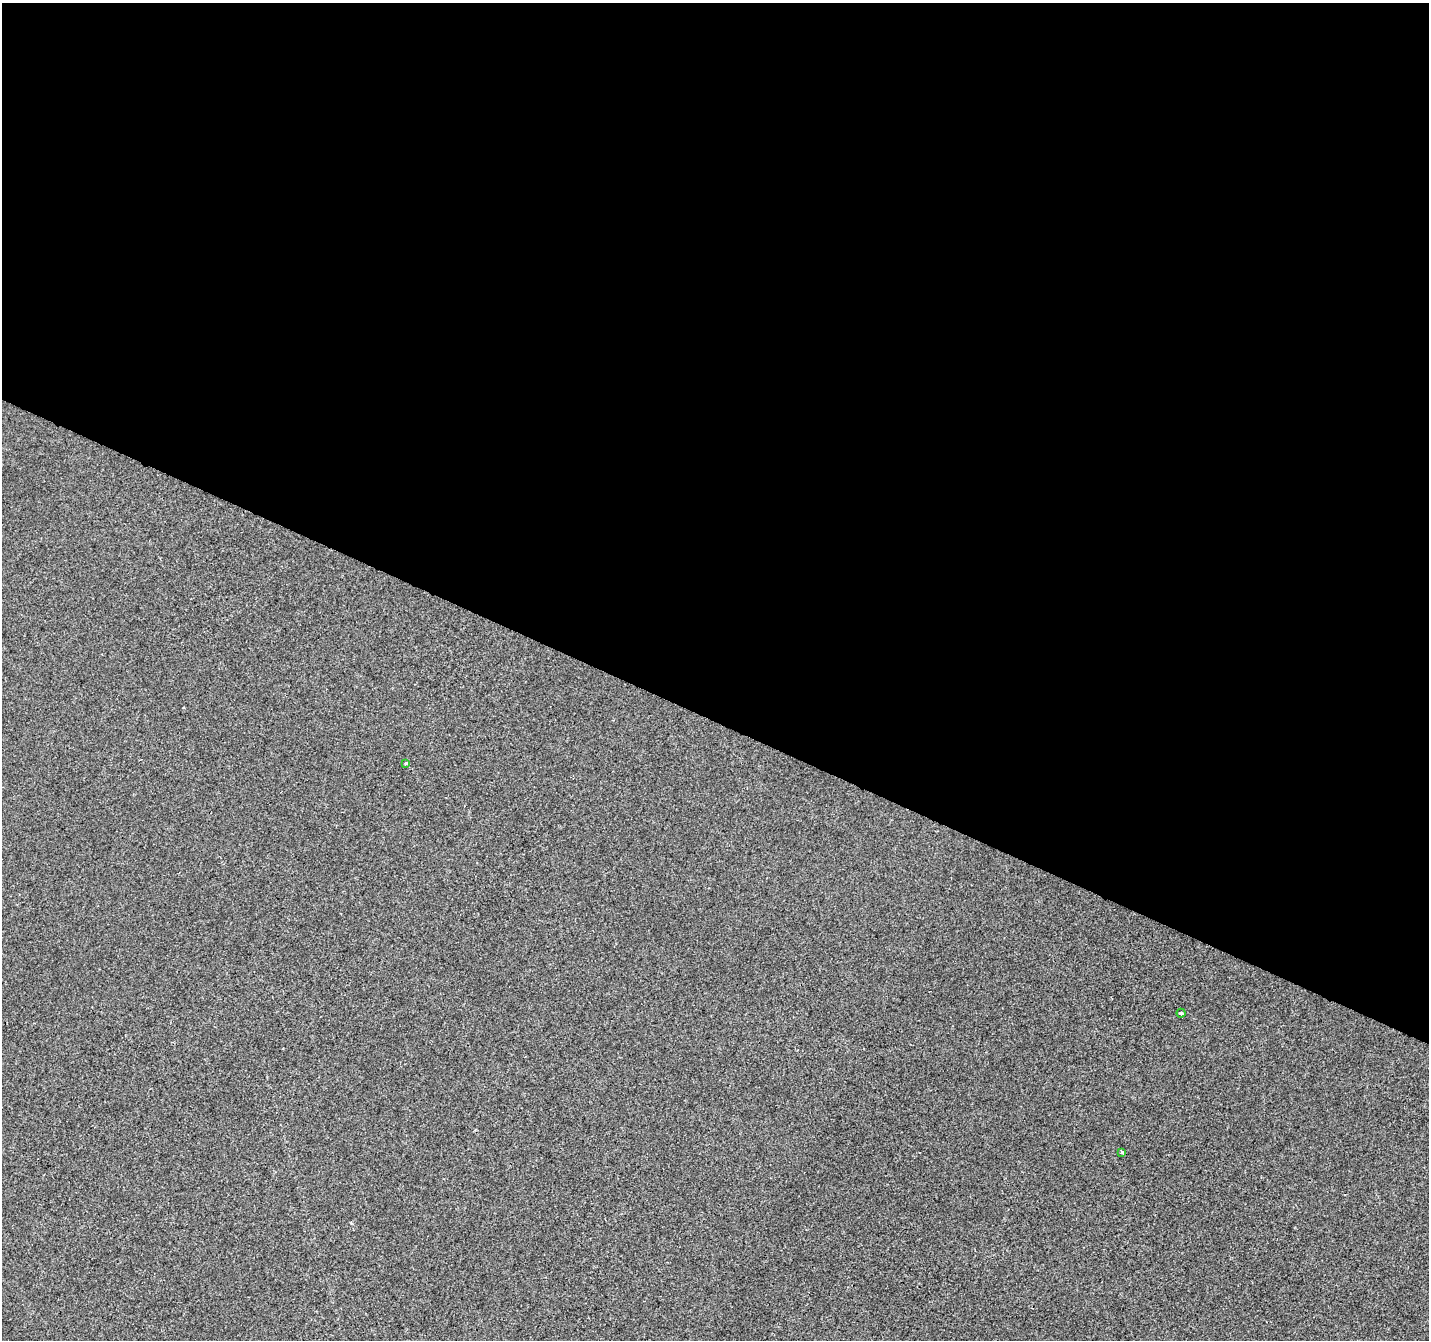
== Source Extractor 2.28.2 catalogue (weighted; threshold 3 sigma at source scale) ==
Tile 3 of 4 x 4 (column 3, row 1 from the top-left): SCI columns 2855-4281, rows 4217-5554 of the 5715 x 5821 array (HDU 1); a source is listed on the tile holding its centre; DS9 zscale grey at full resolution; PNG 1431 x 1342 px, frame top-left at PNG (2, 3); each listed source drawn as its Kron ellipse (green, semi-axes under 4 px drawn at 4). Shown black and unused: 54% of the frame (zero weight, under 2 of 3 exposures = <1% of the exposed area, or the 3 px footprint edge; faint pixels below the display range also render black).
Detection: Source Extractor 2.28.2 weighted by HDU 2 'WHT'; one run over the whole footprint, this tile lists its part. Background -3.36e-04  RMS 0.0042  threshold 0.0188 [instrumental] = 3 sigma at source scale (4.5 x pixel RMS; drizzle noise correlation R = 1.50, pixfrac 1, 0.0396/0.0396 arcsec/px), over >= 5 px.
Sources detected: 3; all 3 listed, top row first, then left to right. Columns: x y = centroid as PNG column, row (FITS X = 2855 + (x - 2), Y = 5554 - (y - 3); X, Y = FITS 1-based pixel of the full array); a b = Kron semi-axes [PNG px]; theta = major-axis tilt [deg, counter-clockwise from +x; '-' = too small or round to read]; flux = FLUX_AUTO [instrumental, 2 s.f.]
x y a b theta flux
406 764 3 3 - 1.6
1181 1013 4 4 - 0.6
1122 1152 4 3 - 0.63